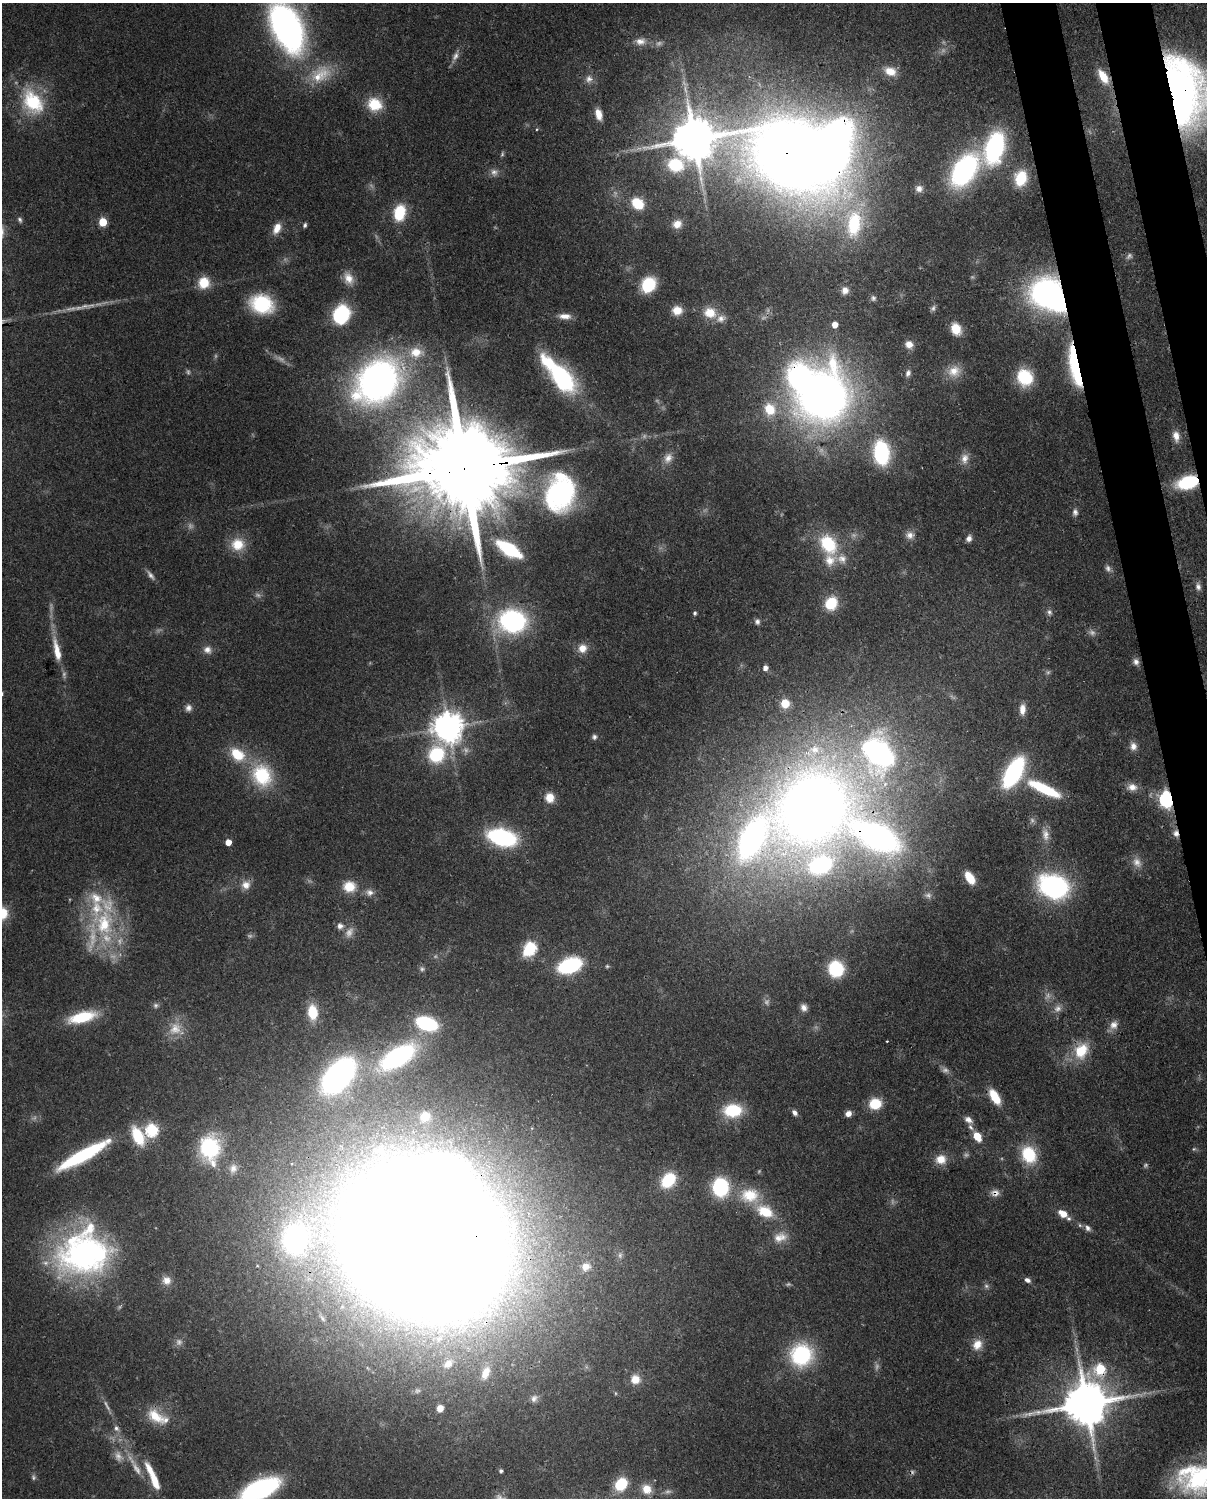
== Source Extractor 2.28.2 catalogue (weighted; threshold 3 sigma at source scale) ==
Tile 6 of 4 x 3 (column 2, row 2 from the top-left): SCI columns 1303-2507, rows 1658-3153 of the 5007 x 4916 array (HDU 1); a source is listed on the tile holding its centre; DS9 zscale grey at full resolution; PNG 1209 x 1500 px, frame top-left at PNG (2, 3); no overlay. Shown black and unused: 4% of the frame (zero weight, under 3 of 4 exposures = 7% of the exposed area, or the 3 px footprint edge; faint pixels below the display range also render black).
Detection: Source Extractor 2.28.2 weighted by HDU 2 'WHT'; one run over the whole footprint, this tile lists its part. Background 0.126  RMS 0.0044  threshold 0.02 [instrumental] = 3 sigma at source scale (4.5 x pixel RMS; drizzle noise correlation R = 1.50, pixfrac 1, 0.05/0.05 arcsec/px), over >= 5 px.
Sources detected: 236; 43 too faint to see at this stretch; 7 inside a brighter object's white glare — not listed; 16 inside a brighter listed object's ellipse — not listed separately; the other 170 listed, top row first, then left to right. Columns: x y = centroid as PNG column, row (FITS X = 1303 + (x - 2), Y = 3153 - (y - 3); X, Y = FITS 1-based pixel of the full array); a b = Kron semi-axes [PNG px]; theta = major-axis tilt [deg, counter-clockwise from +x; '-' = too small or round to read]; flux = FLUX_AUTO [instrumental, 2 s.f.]
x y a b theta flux
287 28 37 20 -64 230
640 41 15 10 7 4.6
455 56 17 7 65 3
890 71 15 10 -20 6.9
320 74 33 22 32 18
1103 76 18 9 -58 9.9
589 79 11 10 - 3
1185 91 72 38 -78 200
33 102 37 25 -59 31
375 104 16 15 - 14
598 114 11 7 -75 5.5
694 139 16 13 44 2100
995 148 24 14 74 86
794 156 84 56 -24 890
964 170 33 19 54 86
494 172 11 8 -36 2.4
1021 178 15 11 75 19
919 189 9 9 - 2.6
637 203 12 10 -38 13
399 213 15 10 79 19
20 220 9 5 -59 1.2
103 222 5 5 - 19
854 223 36 20 83 38
677 224 11 10 - 5.2
305 225 6 4 73 1.1
277 228 15 9 63 5.2
348 278 16 12 -69 5.6
204 283 11 11 - 11
648 285 13 11 55 23
845 290 10 9 - 3
1046 293 26 21 44 120
873 298 7 7 - 1.2
262 304 19 15 -19 38
933 308 8 7 - 1.3
677 310 11 10 - 6.3
710 313 17 14 -19 8.8
341 315 15 12 65 46
565 316 16 7 0 3.9
835 324 5 5 - 5.5
956 329 11 9 -69 9.8
909 344 9 8 - 3.8
1074 366 53 11 -79 38
954 371 18 16 13 7.6
908 373 10 7 70 1.8
561 376 38 15 -48 73
1025 377 14 12 -52 27
377 381 50 38 46 190
822 396 47 43 67 360
770 409 16 14 -62 11
1176 436 14 8 -79 4.1
881 453 20 13 -84 50
668 458 15 11 63 4.2
964 459 15 10 83 4
465 468 47 21 7 15000
1188 482 16 10 16 36
560 493 40 30 79 84
1075 512 9 7 -85 1.8
910 535 11 9 -17 2.9
969 538 8 6 61 2.1
238 544 17 16 - 11
828 544 27 19 -57 24
509 549 19 8 -32 42
150 575 15 6 -53 2.2
1198 587 11 7 -80 2.1
831 603 12 10 61 17
1049 612 9 8 - 1.7
695 613 5 5 - 0.92
512 621 20 17 -6 91
757 622 8 7 - 1.5
582 648 11 11 - 5.2
57 650 36 9 -78 11
207 650 11 10 - 3.3
1136 662 9 7 -53 2.1
765 668 5 5 - 2.5
785 703 7 6 - 10
188 708 10 8 72 2.3
1022 709 14 7 86 4
448 727 9 9 - 830
594 737 7 6 - 1.2
1133 746 11 9 -80 3.2
878 753 38 28 -55 120
237 754 21 14 -39 15
436 754 17 13 54 33
1014 772 22 10 61 83
262 775 31 26 -65 29
1132 787 15 10 -5 4.4
1044 789 37 9 -25 28
550 797 10 9 - 6.6
1167 799 7 6 - 140
811 808 64 50 64 500
1176 833 10 8 -83 2.9
1045 835 18 10 -80 4.8
502 837 21 12 -15 74
878 837 64 27 -33 210
752 839 76 37 47 190
228 842 5 5 - 5.7
970 878 12 7 -57 11
246 885 12 12 - 4.3
349 886 15 13 -3 9.7
1054 886 21 16 -19 110
370 892 12 9 -4 2.9
928 895 10 8 5 2
3 913 14 11 81 9.6
104 923 43 32 -80 48
340 926 10 9 - 2.5
530 948 8 6 54 55
570 965 17 10 20 56
607 966 6 5 - 0.7
836 969 12 11 - 33
156 1005 7 7 - 1.4
804 1007 9 7 -70 2.6
312 1012 15 10 -85 13
82 1017 27 11 14 23
426 1023 21 12 -19 35
1114 1025 13 10 63 3.8
175 1028 21 17 48 10
887 1041 3 2 - 0.41
1081 1051 21 16 60 16
398 1057 37 17 31 86
338 1076 39 22 49 130
995 1097 17 8 -59 12
875 1104 9 8 - 18
733 1110 18 12 4 24
795 1113 7 5 -51 2
848 1114 7 6 - 2.9
425 1116 12 11 - 7.3
968 1120 13 8 -37 2.9
152 1130 6 6 - 62
138 1136 19 11 -64 19
977 1136 8 5 -59 11
210 1148 23 20 -85 40
1194 1149 6 5 - 0.7
83 1155 57 11 29 49
1029 1155 19 15 -71 22
941 1159 13 12 - 6.5
233 1168 12 10 65 3.1
668 1180 18 13 51 18
720 1187 15 13 -82 40
995 1193 11 9 0 3
750 1195 27 21 -1 18
1063 1214 9 6 -32 6.8
1088 1228 10 6 -45 1.8
780 1237 20 13 14 6.7
295 1239 35 30 80 98
425 1241 95 77 -36 4100
85 1254 64 46 8 140
620 1255 10 6 81 1.6
586 1267 11 10 - 3.5
166 1280 12 11 - 4.1
1027 1280 7 5 -29 2
986 1286 7 6 - 1.3
977 1344 14 12 62 6.1
801 1355 24 23 - 41
448 1364 13 9 44 3.8
1100 1369 7 6 - 32
485 1373 14 8 65 4.3
635 1379 12 11 - 5.7
615 1393 6 3 -71 0.55
534 1398 11 9 61 2.4
1086 1403 15 13 11 2200
440 1408 6 5 - 4.2
155 1416 28 15 -35 12
116 1428 9 7 -63 2
501 1471 4 4 - 1.2
33 1477 8 6 -69 1.2
153 1477 35 7 -67 14
1200 1478 51 29 7 67
621 1484 11 9 50 20
260 1489 29 13 23 100
647 1489 11 11 - 6.1
Overlapping masked pixels (flux is a lower limit): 17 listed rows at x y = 1185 91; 694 139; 794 156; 1046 293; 1074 366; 822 396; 465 468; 1188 482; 1167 799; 811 808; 1176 833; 878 837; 398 1057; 995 1193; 425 1241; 1100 1369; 1086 1403
Isophote crosses this tile's border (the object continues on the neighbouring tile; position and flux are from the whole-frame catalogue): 6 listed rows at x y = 287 28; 1185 91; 794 156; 3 913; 1200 1478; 260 1489